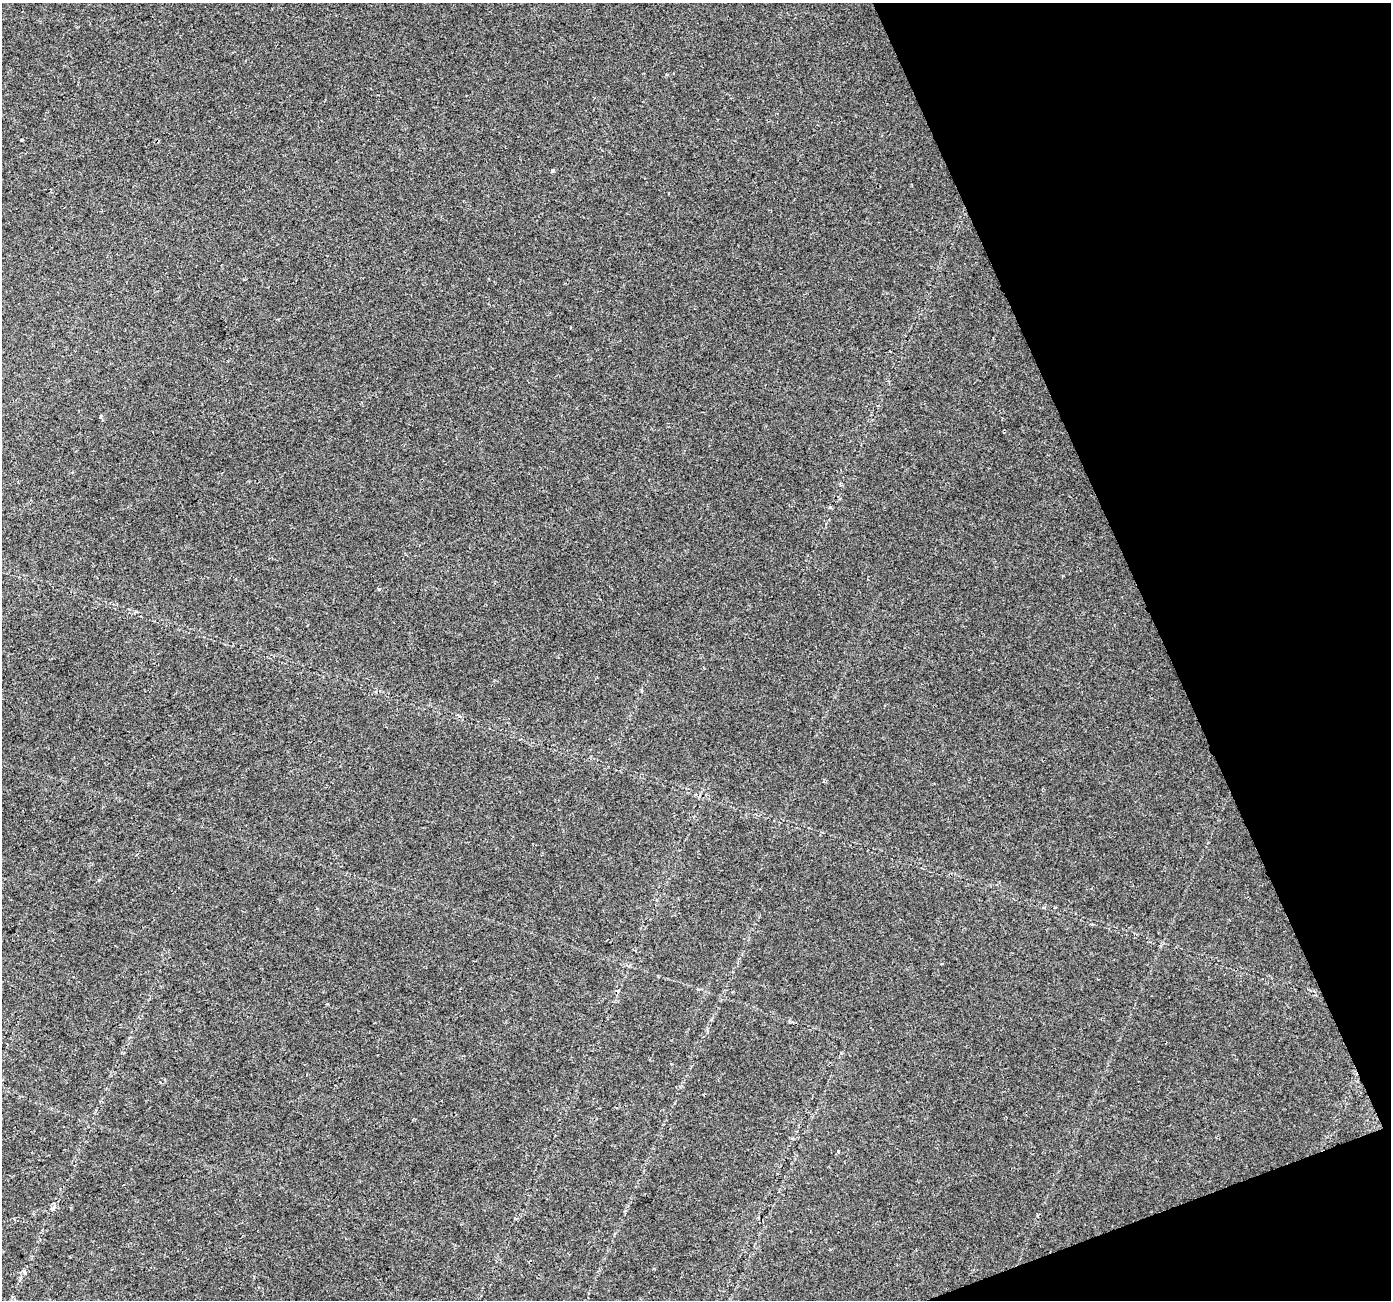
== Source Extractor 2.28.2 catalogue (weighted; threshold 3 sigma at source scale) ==
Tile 12 of 4 x 4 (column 4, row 3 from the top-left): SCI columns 4169-5557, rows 1377-2674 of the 5558 x 5405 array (HDU 1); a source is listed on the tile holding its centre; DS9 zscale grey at full resolution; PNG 1393 x 1302 px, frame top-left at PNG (2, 3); no overlay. Shown black and unused: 19% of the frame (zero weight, under 2 of 3 exposures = <1% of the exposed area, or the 3 px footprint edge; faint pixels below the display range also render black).
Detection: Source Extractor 2.28.2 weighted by HDU 2 'WHT'; one run over the whole footprint, this tile lists its part. Background 0.0289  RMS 0.0048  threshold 0.0215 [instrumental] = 3 sigma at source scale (4.5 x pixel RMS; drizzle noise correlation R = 1.50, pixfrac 1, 0.0396/0.0396 arcsec/px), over >= 5 px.
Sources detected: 8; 2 cosmic-ray / hot-pixel residue — not listed; the other 6 listed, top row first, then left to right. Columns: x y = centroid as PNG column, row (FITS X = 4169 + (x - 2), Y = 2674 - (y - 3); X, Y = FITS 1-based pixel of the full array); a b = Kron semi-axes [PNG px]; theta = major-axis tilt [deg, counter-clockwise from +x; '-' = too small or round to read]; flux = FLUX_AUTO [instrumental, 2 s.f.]
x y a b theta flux
553 170 3 3 - 1.3
100 417 4 4 - 0.72
830 507 5 3 - 0.56
379 589 4 3 - 0.8
838 1152 4 3 - 0.47
53 1208 11 4 66 1.2